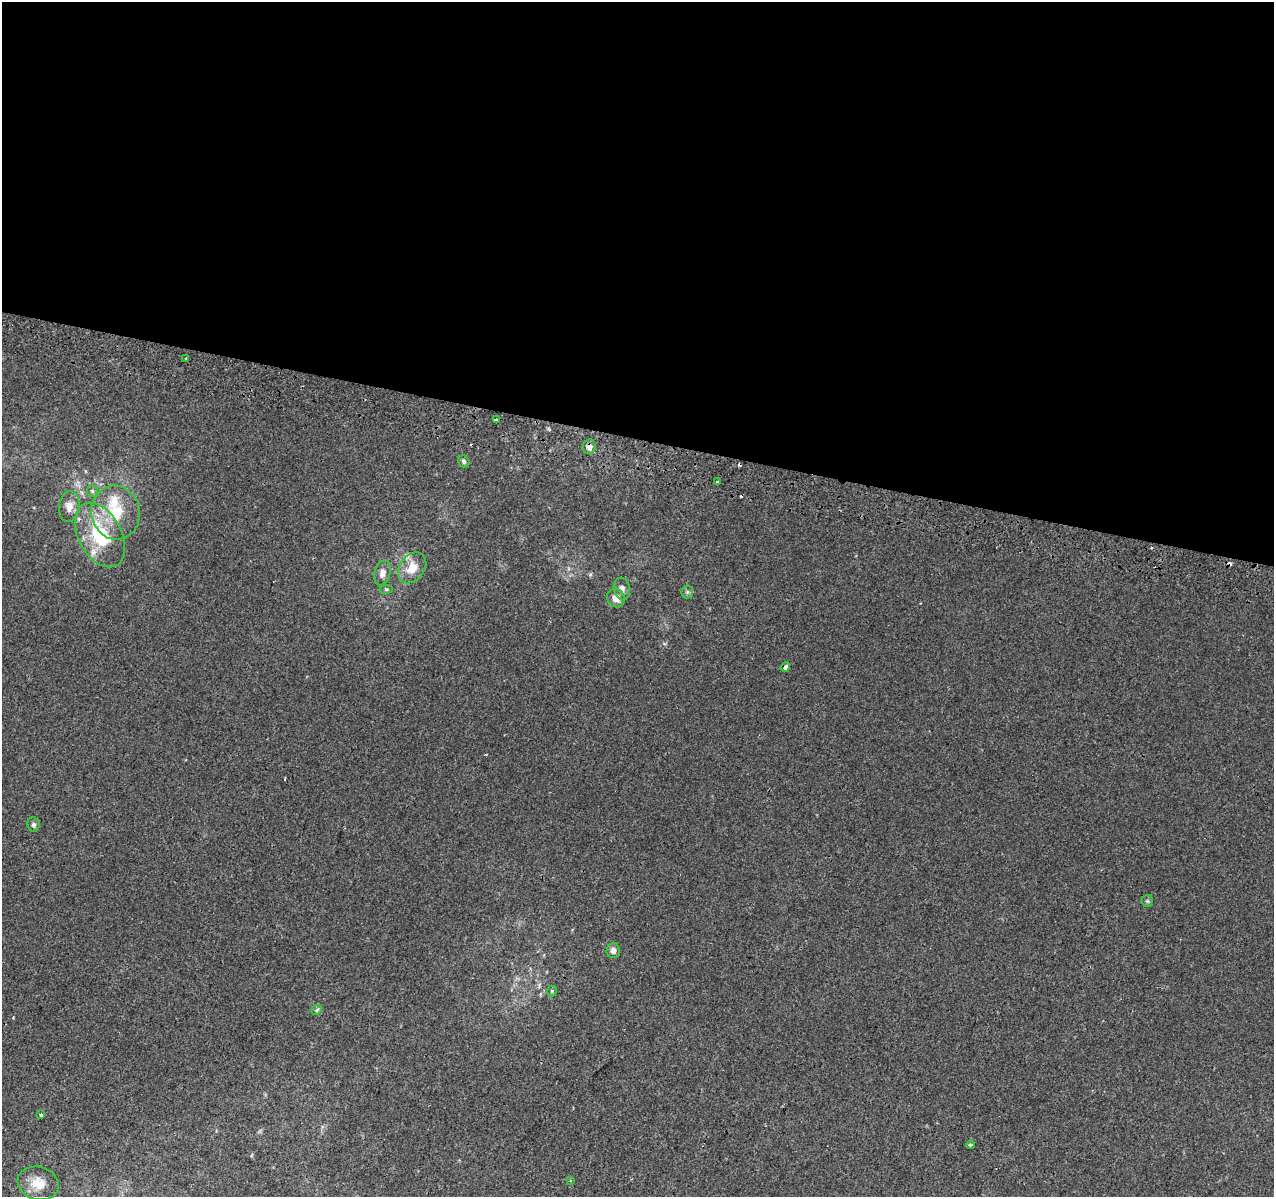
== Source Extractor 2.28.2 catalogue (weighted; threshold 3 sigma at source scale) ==
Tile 3 of 4 x 4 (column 3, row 1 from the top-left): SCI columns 2564-3835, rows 3909-5103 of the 5117 x 5367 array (HDU 1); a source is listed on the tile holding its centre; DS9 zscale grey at full resolution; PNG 1276 x 1199 px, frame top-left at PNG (2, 2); each listed source drawn as its Kron ellipse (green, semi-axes under 4 px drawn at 4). Shown black and unused: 37% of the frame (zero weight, under 2 of 3 exposures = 2% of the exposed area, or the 3 px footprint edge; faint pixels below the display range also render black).
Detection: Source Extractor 2.28.2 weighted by HDU 2 'WHT'; one run over the whole footprint, this tile lists its part. Background 0.0025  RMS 0.0034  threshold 0.0154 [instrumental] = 3 sigma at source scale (4.5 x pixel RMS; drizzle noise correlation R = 1.50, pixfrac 1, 0.0396/0.0396 arcsec/px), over >= 5 px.
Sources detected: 30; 4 cosmic-ray / hot-pixel residue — neither listed nor drawn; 1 inside a brighter listed object's ellipse — not listed separately; the other 25 listed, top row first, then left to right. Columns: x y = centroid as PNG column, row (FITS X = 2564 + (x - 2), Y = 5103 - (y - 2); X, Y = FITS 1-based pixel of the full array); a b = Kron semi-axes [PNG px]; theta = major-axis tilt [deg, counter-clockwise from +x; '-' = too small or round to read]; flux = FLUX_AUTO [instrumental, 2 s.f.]
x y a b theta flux
186 358 3 3 - 1.6
496 420 3 3 - 0.67
589 447 7 6 - 1.8
464 461 6 5 - 0.79
718 482 4 2 - 0.31
92 491 6 5 - 0.55
69 507 15 10 83 2.9
116 513 27 24 -82 14
100 535 35 21 -62 23
412 568 17 12 54 5.6
382 573 13 8 74 2.3
386 589 7 3 8 0.49
622 589 11 8 -81 1.6
687 592 6 6 - 0.72
616 598 9 8 - 3.1
785 667 5 3 - 2.4
33 825 7 6 - 0.85
1147 901 6 5 - 0.54
613 950 8 6 87 1.4
552 991 5 5 - 0.42
317 1010 5 4 - 0.58
41 1115 4 3 - 1.8
970 1145 4 3 - 1.2
570 1180 4 2 - 0.36
38 1183 21 16 -16 5.6
Overlapping masked pixels (flux is a lower limit): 1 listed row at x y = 589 447